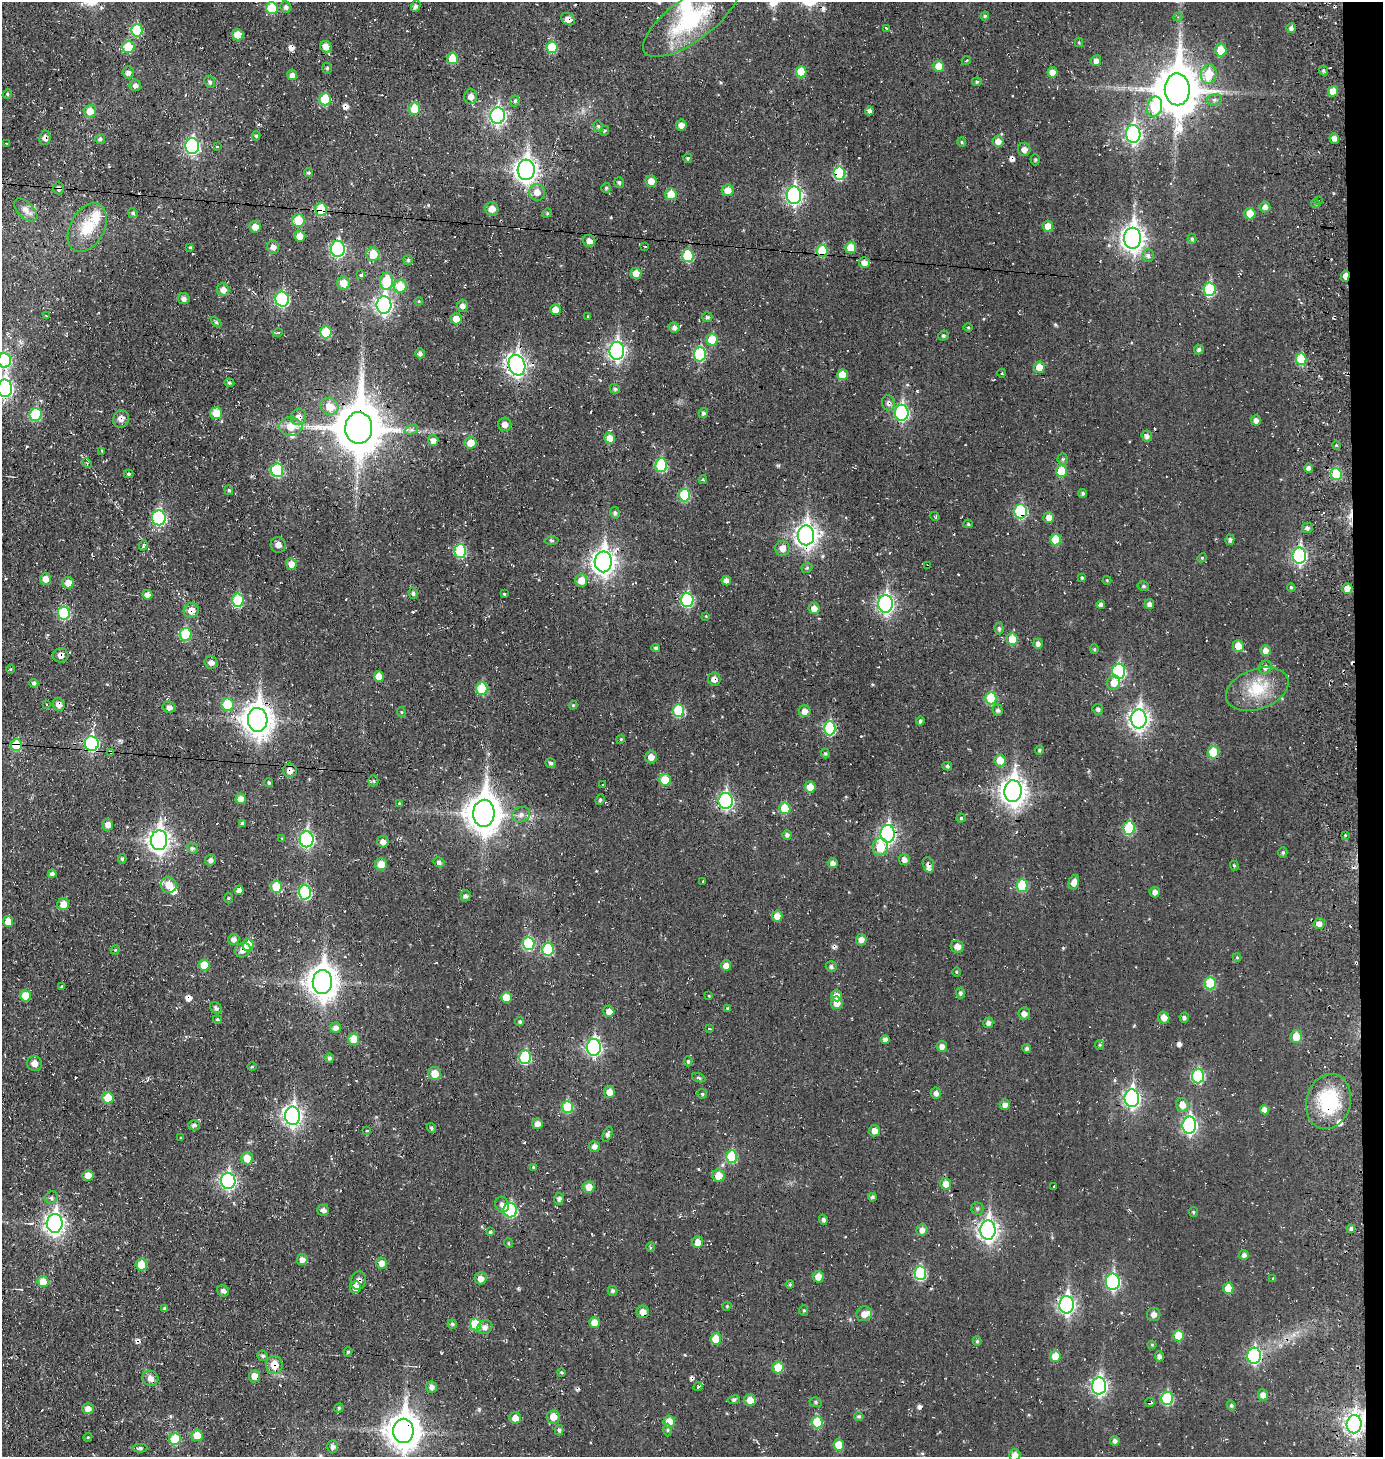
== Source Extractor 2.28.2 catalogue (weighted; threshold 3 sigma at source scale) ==
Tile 6 of 3 x 3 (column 3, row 2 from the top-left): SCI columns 2924-4304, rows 1455-2909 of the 4453 x 4369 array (HDU 1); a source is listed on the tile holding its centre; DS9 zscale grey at full resolution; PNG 1385 x 1459 px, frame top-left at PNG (2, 2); each listed source drawn as its Kron ellipse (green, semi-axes under 4 px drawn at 4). Shown black and unused: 2% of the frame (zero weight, under 3 of 4 exposures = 3% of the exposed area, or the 3 px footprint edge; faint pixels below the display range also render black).
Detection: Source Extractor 2.28.2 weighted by HDU 2 'WHT'; one run over the whole footprint, this tile lists its part. Background -0.0732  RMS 0.011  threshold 0.0482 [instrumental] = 3 sigma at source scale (4.5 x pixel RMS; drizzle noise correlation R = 1.50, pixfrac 1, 0.05/0.05 arcsec/px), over >= 5 px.
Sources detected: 506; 1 inside a brighter object's white glare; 30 cosmic-ray / hot-pixel residue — neither listed nor drawn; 7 inside a brighter listed object's ellipse — not listed separately; the other 468 listed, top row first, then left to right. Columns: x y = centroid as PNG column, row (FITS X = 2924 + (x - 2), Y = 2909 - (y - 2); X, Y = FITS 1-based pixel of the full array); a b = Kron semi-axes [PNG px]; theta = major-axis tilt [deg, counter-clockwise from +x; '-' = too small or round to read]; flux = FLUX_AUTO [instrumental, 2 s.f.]
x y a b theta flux
416 6 6 4 67 2.3
286 7 6 5 - 2.8
272 8 6 5 - 32
985 16 4 4 - 1.2
1178 17 4 4 - 1.4
568 19 7 5 -32 6.3
691 19 57 21 36 97
886 28 3 2 - 0.85
1291 28 5 5 - 3.8
137 30 6 5 - 50
238 35 5 5 - 13
1079 42 5 4 - 1.2
128 47 6 6 - 28
326 47 6 5 - 10
552 47 6 5 - 33
1221 50 6 5 - 18
452 58 6 5 - 22
966 61 4 3 - 0.81
1096 61 5 5 - 5.4
939 66 5 5 - 14
327 68 5 4 - 1.8
1323 71 5 4 - 1.7
128 72 6 5 - 4.5
801 72 6 5 - 23
1052 72 5 5 - 9.5
1209 74 10 7 77 23
292 75 5 5 - 4.4
210 82 6 5 - 2.3
977 82 5 4 - 1.4
135 85 6 5 - 4.1
1177 89 16 12 -89 3900
1333 91 5 5 - 11
7 94 5 4 - 1.2
471 96 7 6 - 5.3
325 99 6 6 - 33
1214 100 7 5 14 2.7
515 101 5 4 - 1.9
1155 107 10 7 76 49
415 109 6 5 - 24
90 111 6 6 - 13
869 111 4 4 - 4.5
498 116 8 7 - 230
681 125 5 5 - 5.7
598 126 6 4 -75 1.7
604 131 5 3 - 1.1
1133 134 9 7 -89 250
256 136 4 4 - 1.7
45 138 7 5 83 4.5
1334 138 5 5 - 4.6
100 139 5 5 - 2.1
998 141 5 5 - 7
962 142 5 4 - 1.3
6 143 3 2 - 0.78
192 146 8 7 - 150
217 147 3 3 - 1.5
1024 149 6 6 - 5.3
688 158 4 4 - 1.6
1035 160 6 4 90 1.6
526 170 10 8 86 630
309 173 4 4 - 1.6
839 173 6 5 - 66
651 181 6 5 - 9
619 182 5 5 - 2.1
59 188 6 5 - 2.3
606 188 5 5 - 1.5
728 190 6 6 - 9.7
537 192 8 8 - 7.2
671 194 6 5 - 15
794 195 9 7 -90 260
1318 200 3 2 - 1.5
1316 204 5 4 - 1.7
1265 207 5 5 - 4.1
492 209 6 6 - 7.2
26 210 14 8 -44 6.6
321 210 7 6 - 38
133 213 5 4 - 1.4
547 213 5 4 - 1.2
1250 214 6 5 - 13
298 220 6 6 - 25
1048 226 5 5 - 10
255 227 6 5 - 7.4
87 228 26 17 61 29
300 236 5 5 - 10
1133 238 10 8 90 670
1192 239 5 4 - 1.6
589 241 6 6 - 5
645 246 3 2 - 1
273 247 6 6 - 4.7
851 247 6 5 - 17
190 248 3 3 - 1.7
338 249 8 7 - 150
822 251 6 5 - 34
373 254 7 6 - 16
688 255 6 5 - 53
1148 255 6 6 - 2.7
408 260 4 4 - 1.3
864 263 5 5 - 6.6
636 273 5 5 - 10
361 275 4 3 - 6.7
1345 276 6 3 87 9
387 281 8 6 83 38
343 283 6 6 - 13
400 286 6 6 - 24
1210 289 7 6 - 66
223 290 6 6 - 6.4
184 299 6 5 - 3.9
282 299 7 6 - 100
419 301 4 3 - 0.85
384 305 9 7 -88 300
462 306 6 5 - 4.5
555 310 5 5 - 10
46 316 3 2 - 0.78
588 316 4 2 - 0.71
707 317 5 5 - 2.3
456 319 5 5 - 11
216 322 6 4 -46 1.5
674 327 5 5 - 3.6
968 327 4 4 - 1.2
326 332 6 5 - 34
278 333 5 3 - 1
943 336 5 5 - 1.8
712 340 6 5 - 26
1199 349 5 5 - 2.8
617 351 9 7 88 280
420 353 5 4 - 3.6
700 354 7 6 - 67
1301 359 6 5 - 33
4 360 7 6 - 74
517 365 10 8 -72 410
1039 367 6 5 - 13
1002 373 4 3 - 0.92
842 375 5 5 - 16
229 383 5 4 - 2.1
5 388 9 7 -88 250
615 389 5 4 - 2.1
888 403 8 6 -76 3.9
329 406 9 8 - 15
216 413 6 6 - 19
703 413 5 4 - 2.5
902 413 8 7 - 150
36 414 6 6 - 52
299 417 8 7 - 8
121 419 9 8 - 6.4
1256 420 5 4 - 4.1
505 424 7 6 - 6
291 427 12 9 0 14
359 428 16 13 89 4700
411 430 7 4 18 2.9
1147 436 5 5 - 3.5
610 438 5 5 - 11
433 441 5 5 - 6.3
471 443 6 6 - 12
1336 445 4 3 - 0.98
102 451 3 2 - 0.81
1063 459 5 5 - 1.5
87 463 5 4 - 1.4
661 465 7 6 - 67
1309 468 4 4 - 4.5
277 470 7 6 - 68
1061 471 6 5 - 28
129 474 5 4 - 1.8
1336 474 6 5 - 41
703 479 4 4 - 1.4
229 490 5 4 - 1.6
1083 493 4 4 - 2.1
685 495 6 5 - 49
1020 511 7 6 - 86
615 513 6 4 -77 2.1
935 516 5 3 - 1.3
1049 517 5 5 - 7.6
159 518 7 6 - 130
968 524 4 4 - 1.5
1307 528 5 5 - 2.4
806 535 10 8 -89 590
1055 539 6 5 - 19
552 540 7 3 -1 1.5
1230 540 5 4 - 2.7
143 545 5 3 - 1.2
278 545 8 7 - 5
782 548 8 7 - 8.1
460 551 7 6 - 62
1299 556 8 6 -89 180
1202 558 5 4 - 1.2
603 562 10 8 88 690
291 564 6 5 - 8.3
927 566 4 3 - 2.9
807 568 6 5 - 1.6
1082 578 4 4 - 1.1
46 579 6 5 - 7.9
581 580 6 6 - 12
1107 580 4 4 - 1
726 581 5 4 - 4.3
68 583 6 6 - 8.7
1143 586 6 4 -15 1.8
1291 587 4 4 - 1.4
1347 589 5 5 - 9.4
413 593 6 4 -81 2
504 594 3 3 - 3.2
147 595 5 4 - 6.1
238 600 6 5 - 58
687 600 7 6 - 84
886 604 9 7 -90 270
1101 604 4 4 - 3.3
1149 604 5 5 - 4.6
814 609 5 5 - 7.5
191 610 8 7 - 9.5
64 613 6 6 - 63
706 616 4 4 - 0.83
999 629 6 4 -88 1.9
185 634 6 6 - 42
1012 639 6 5 - 19
1038 644 5 4 - 3.7
1238 646 6 5 - 12
656 648 4 4 - 2.5
1094 649 5 4 - 1.3
1266 650 5 5 - 5.9
61 655 8 7 - 5.8
211 662 6 6 - 4.7
1265 667 7 6 - 4.5
11 669 5 3 - 0.88
1119 671 8 6 89 100
379 676 5 5 - 12
714 679 6 6 - 6.1
34 683 4 4 - 2.8
1114 683 7 6 - 12
482 688 6 5 - 37
1257 689 32 20 20 39
991 698 6 5 - 41
47 704 3 2 - 0.99
228 704 6 6 - 35
59 705 6 6 - 5.5
573 705 4 4 - 1
169 707 6 5 - 4.3
1098 709 5 5 - 2.9
678 710 6 5 - 45
998 710 5 5 - 2.6
805 711 6 6 - 6.9
401 712 5 3 - 1.1
1139 719 9 7 89 440
258 720 12 10 -86 1300
920 721 4 3 - 2.1
830 728 7 6 - 77
621 739 4 3 - 1
92 743 7 7 - 130
16 745 6 5 - 38
1039 750 4 4 - 1.5
111 752 4 3 - 1.7
1213 752 6 5 - 32
825 754 5 4 - 1.4
651 757 6 6 - 6.8
1000 760 6 5 - 13
551 763 5 5 - 2.6
947 766 5 4 - 1.9
290 770 7 7 - 5.5
665 780 6 5 - 24
373 781 5 5 - 1.5
269 783 5 4 - 1.8
603 785 3 2 - 4.7
810 787 5 5 - 12
1013 791 11 8 89 880
241 799 5 5 - 8.8
600 800 5 4 - 1.4
726 801 8 7 - 190
399 803 3 3 - 1
785 808 6 5 - 26
484 813 13 10 87 2000
521 815 9 7 18 4.6
961 818 4 4 - 1.4
242 823 4 4 - 2.3
108 825 5 5 - 6.9
1129 828 7 6 - 47
888 834 9 7 89 250
787 835 4 4 - 3.1
1345 835 3 3 - 0.83
282 838 3 3 - 1.1
307 839 8 7 - 170
159 840 10 8 86 530
383 842 6 5 - 4.7
880 847 8 7 - 23
192 848 5 5 - 2.1
1283 852 5 4 - 1.5
122 859 5 4 - 1.6
904 859 6 5 - 4.7
210 860 5 5 - 3.6
439 862 5 5 - 3
833 863 5 5 - 4.5
381 864 6 6 - 12
928 865 8 5 -73 3.6
1234 866 5 4 - 1.3
52 874 4 4 - 3.6
703 881 3 2 - 0.63
1074 882 7 5 76 7.8
169 885 8 7 - 14
1022 885 6 5 - 37
276 887 6 5 - 28
239 890 4 4 - 4.9
305 892 7 6 - 90
1155 892 5 5 - 5.1
466 896 5 5 - 2.8
228 898 5 3 - 1.1
63 904 6 6 - 9.7
777 916 5 5 - 9.2
8 922 5 5 - 12
1319 924 5 5 - 5.7
234 939 6 5 - 3.8
861 940 6 5 - 6.2
529 943 6 6 - 63
248 945 6 5 - 22
957 947 6 6 - 6.5
548 949 6 5 - 52
115 950 5 4 - 1.1
243 950 8 7 - 5.8
1237 957 4 4 - 1
204 965 5 5 - 19
726 966 5 5 - 8.5
831 967 5 5 - 2.6
956 972 5 3 - 0.99
322 982 12 9 89 1400
1210 983 6 5 - 38
62 987 3 3 - 2
960 993 5 4 - 2.3
25 996 6 5 - 17
709 996 4 3 - 0.9
837 996 6 5 - 7.9
506 998 5 5 - 15
837 1003 6 5 - 10
216 1008 6 5 - 2.7
727 1008 4 3 - 1
609 1011 5 5 - 6.7
1024 1014 6 6 - 4.6
1184 1017 5 4 - 2.2
1164 1018 6 5 - 7.4
217 1019 4 3 - 1.3
520 1022 5 4 - 1.7
988 1023 5 5 - 3.5
335 1028 5 5 - 5.3
709 1029 3 3 - 4.5
1296 1036 6 6 - 14
354 1039 6 5 - 17
885 1040 4 4 - 4.4
1100 1045 5 4 - 1.5
942 1046 5 5 - 5
594 1047 8 7 - 210
1027 1048 4 4 - 2.5
525 1057 7 6 - 65
330 1058 5 4 - 2.4
688 1061 5 4 - 1.8
35 1063 8 7 - 6.7
252 1067 4 3 - 0.95
435 1074 6 6 - 14
1198 1076 7 6 - 77
699 1078 7 3 -24 1.8
609 1092 5 5 - 8.4
936 1093 5 5 - 3.1
702 1094 5 5 - 1.5
108 1098 6 5 - 21
1132 1098 9 7 -89 270
1328 1102 28 22 74 61
1005 1105 5 5 - 4.9
1182 1105 7 6 - 9.5
567 1107 6 5 - 38
1264 1110 5 4 - 7.6
293 1116 9 7 -85 380
537 1124 5 5 - 6.3
194 1125 6 5 - 3.1
1189 1125 8 7 - 220
431 1128 5 4 - 1.5
367 1131 4 4 - 1.8
874 1131 5 5 - 7.1
607 1134 8 4 67 2.9
180 1138 2 2 - 1.1
594 1146 5 5 - 4.9
732 1156 6 5 - 45
247 1158 6 5 - 15
533 1167 4 4 - 1.2
88 1175 5 5 - 9.9
719 1176 6 6 - 15
228 1181 8 7 - 200
946 1184 6 5 - 8.3
1054 1186 3 3 - 4.3
589 1187 6 5 - 9.2
872 1197 4 4 - 2.1
51 1198 6 6 - 2.6
559 1199 6 5 - 2.8
502 1204 8 6 -62 4.7
977 1209 6 6 - 2
323 1210 6 5 - 3.6
510 1210 7 6 - 83
1193 1212 5 4 - 1.4
823 1220 5 4 - 2.5
55 1223 9 8 - 500
1351 1229 4 4 - 2.6
922 1230 6 5 - 5.1
988 1230 9 7 89 440
490 1232 4 3 - 1.6
698 1242 6 5 - 8.3
508 1243 5 3 - 1.2
651 1247 4 4 - 1.5
1244 1255 5 5 - 3.6
302 1260 5 5 - 5.9
382 1263 6 5 - 7.6
141 1265 6 5 - 17
920 1273 7 6 - 77
818 1277 6 5 - 9.5
481 1278 6 6 - 7.5
1273 1278 3 3 - 2.4
359 1281 9 7 75 5.3
43 1282 5 5 - 15
1113 1282 8 7 - 160
790 1284 4 4 - 1.4
355 1287 6 6 - 10
1228 1288 5 5 - 17
223 1291 6 5 - 3
612 1291 5 5 - 1.9
1067 1305 9 7 90 300
727 1306 4 3 - 0.94
165 1308 4 3 - 2.1
804 1310 5 4 - 1.4
643 1312 6 6 - 7.6
864 1314 8 7 - 7.8
1154 1314 7 6 - 4.5
594 1322 5 5 - 9
452 1324 4 4 - 1.6
475 1324 6 5 - 38
485 1327 7 7 - 4.6
1179 1336 5 5 - 24
716 1339 6 5 - 19
977 1341 5 4 - 1.7
1152 1345 4 4 - 1.2
348 1352 5 4 - 1.5
263 1356 5 5 - 2.2
1055 1356 6 5 - 14
1159 1356 5 4 - 3.5
1254 1356 8 7 - 140
274 1365 9 8 - 16
778 1367 6 5 - 22
561 1372 4 4 - 1.5
255 1376 6 5 - 8.1
150 1378 8 7 - 5.9
1099 1386 8 7 - 240
431 1387 6 5 - 4
698 1387 5 4 - 1.3
1263 1395 6 5 - 6.2
1167 1398 6 5 - 62
734 1400 6 4 10 1.9
750 1400 6 6 - 9.2
815 1402 6 5 - 2
1150 1402 5 3 - 9.3
1231 1405 5 4 - 1.7
339 1408 5 4 - 1.4
88 1409 6 5 - 6.7
859 1416 4 4 - 2
553 1417 6 6 - 11
515 1418 6 5 - 8.8
669 1422 6 5 - 12
817 1422 6 5 - 38
1354 1424 9 7 82 340
559 1430 5 4 - 2.1
668 1430 6 4 89 1.7
403 1431 12 10 -89 1700
197 1435 6 5 - 13
88 1437 4 3 - 0.95
175 1439 6 5 - 31
1115 1441 5 4 - 3.6
839 1445 5 5 - 17
333 1447 6 5 - 3.7
140 1448 7 4 0 2.1
1015 1455 6 5 - 5.6
Overlapping masked pixels (flux is a lower limit): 37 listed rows (the first 20) at x y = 568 19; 45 138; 839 173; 59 188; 321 210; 1133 238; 822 251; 1345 276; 517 365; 888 403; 299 417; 359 428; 1020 511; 806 535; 927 566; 886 604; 191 610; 61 655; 714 679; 59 705
Isophote crosses this tile's border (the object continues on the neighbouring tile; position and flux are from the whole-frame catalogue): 3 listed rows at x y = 4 360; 5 388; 1015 1455